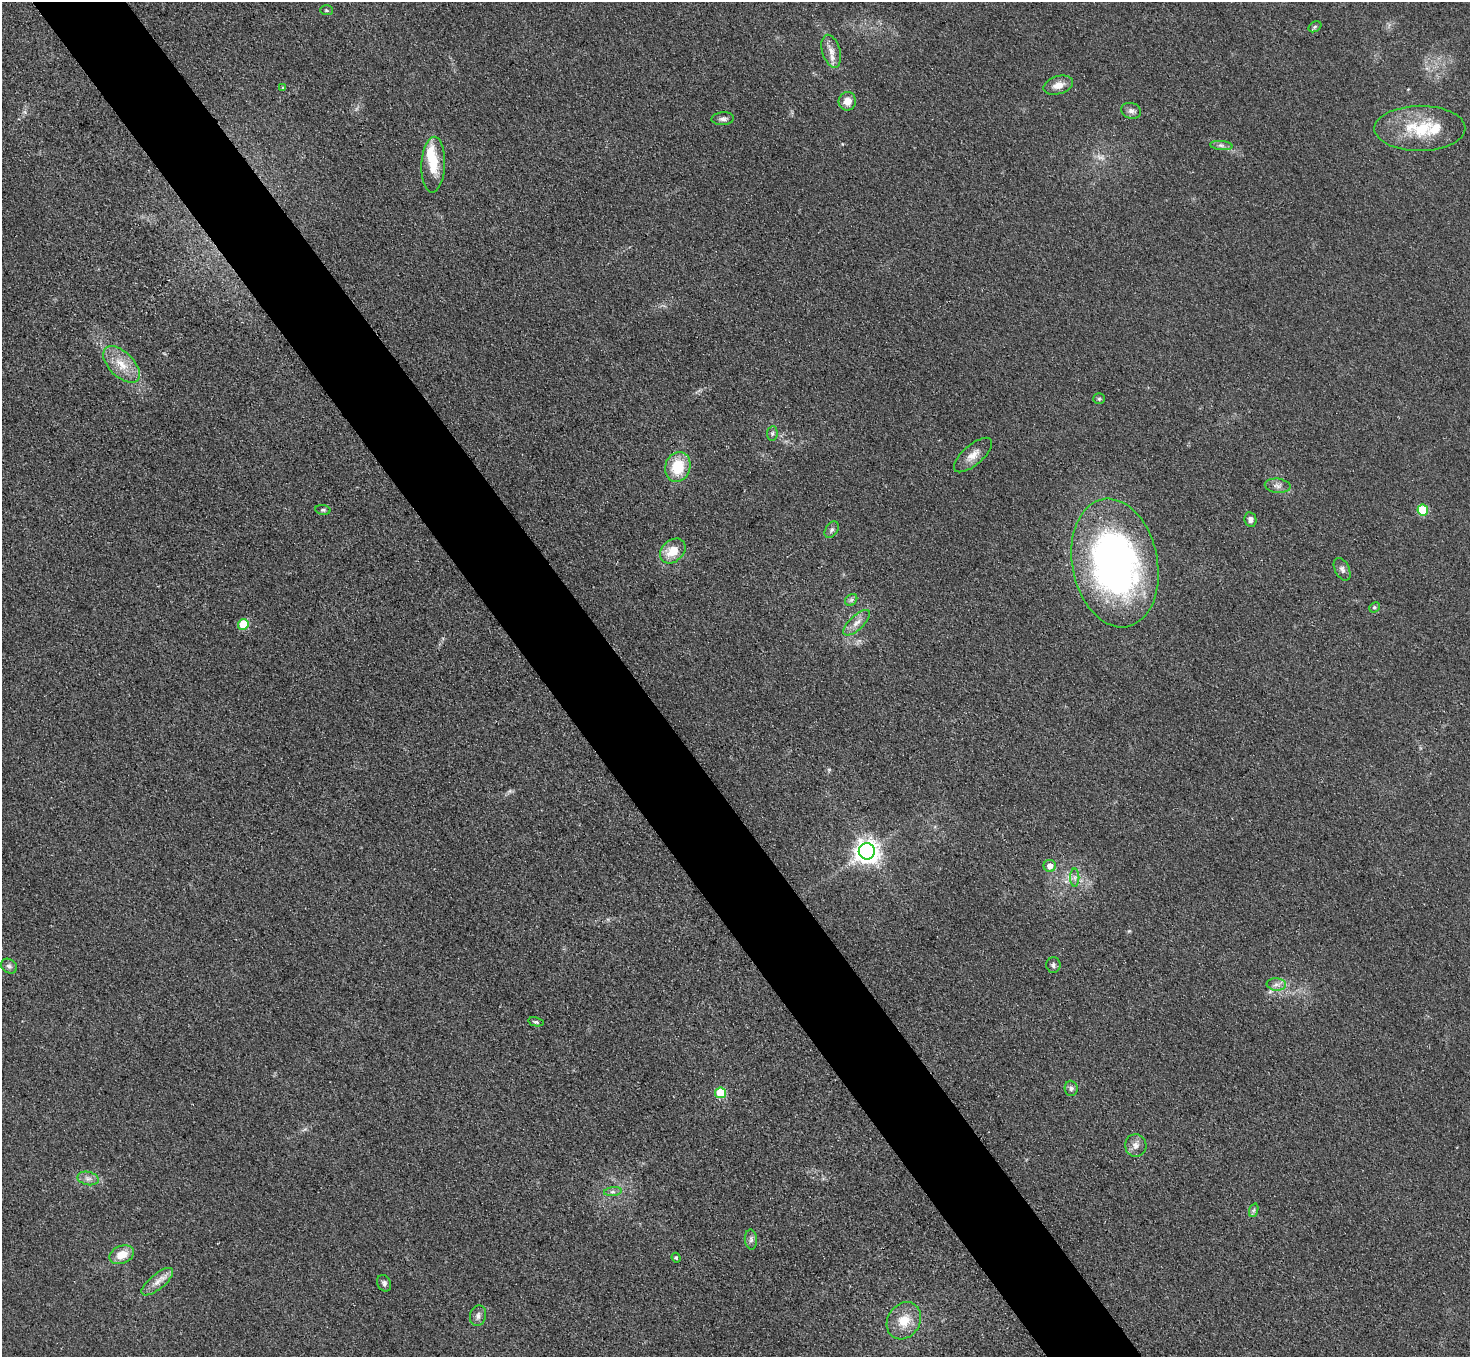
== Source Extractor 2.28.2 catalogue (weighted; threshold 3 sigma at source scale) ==
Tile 11 of 4 x 4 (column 3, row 3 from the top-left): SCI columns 2966-4433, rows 1538-2892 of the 5931 x 5925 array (HDU 1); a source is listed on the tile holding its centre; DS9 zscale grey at full resolution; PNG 1472 x 1359 px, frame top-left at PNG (2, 2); each listed source drawn as its Kron ellipse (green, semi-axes under 4 px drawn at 4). Shown black and unused: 6% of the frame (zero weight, under 3 of 4 exposures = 3% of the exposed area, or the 3 px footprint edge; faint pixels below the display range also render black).
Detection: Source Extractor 2.28.2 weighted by HDU 2 'WHT'; one run over the whole footprint, this tile lists its part. Background 0.147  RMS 0.012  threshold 0.054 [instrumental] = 3 sigma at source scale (4.5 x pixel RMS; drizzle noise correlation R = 1.50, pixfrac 1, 0.05/0.05 arcsec/px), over >= 5 px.
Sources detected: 51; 1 too faint to see at this stretch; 1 inside a brighter object's white glare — neither listed nor drawn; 1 inside a brighter listed object's ellipse — not listed separately; the other 48 listed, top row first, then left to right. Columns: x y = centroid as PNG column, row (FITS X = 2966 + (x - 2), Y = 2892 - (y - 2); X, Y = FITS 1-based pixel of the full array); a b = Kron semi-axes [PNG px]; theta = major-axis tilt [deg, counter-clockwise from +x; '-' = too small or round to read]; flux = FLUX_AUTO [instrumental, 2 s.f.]
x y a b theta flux
326 10 6 5 - 1.7
1315 27 7 5 32 2
831 51 17 9 -74 11
1058 85 15 9 17 12
283 88 4 3 - 2
847 101 9 8 - 12
1131 111 10 7 -17 5
723 119 11 6 4 4.6
1420 128 45 22 0 61
1221 145 11 4 -5 4.1
433 165 28 12 87 32
121 364 23 12 -45 23
1099 399 5 5 - 1.9
772 433 7 5 83 2.7
973 455 24 10 41 13
678 467 15 12 72 39
1278 486 13 7 -6 5.8
323 510 7 5 -9 2.3
1423 510 5 5 - 51
1250 520 7 6 - 4.7
832 530 9 6 58 3.5
673 551 14 10 42 23
1115 563 65 42 -79 500
1342 569 12 7 -63 4.7
851 600 7 5 44 2.7
1374 607 5 4 - 2
857 623 17 7 43 9.2
243 625 5 5 - 51
867 851 8 8 - 1100
1050 866 6 6 - 8.8
1075 878 9 4 -90 3.8
1053 965 7 7 - 3.4
9 966 8 6 -35 4.1
1276 984 10 6 -5 5.4
536 1022 8 4 -12 2.1
1071 1088 7 6 - 3.6
720 1093 5 5 - 60
1136 1145 11 10 - 7.8
88 1178 11 6 -13 5.6
613 1192 9 4 8 3.3
1254 1210 7 4 71 2.4
751 1239 10 6 -84 3.9
122 1255 13 9 23 18
676 1258 5 4 - 1.4
157 1282 19 7 39 11
384 1283 8 6 -63 3.6
478 1316 10 8 75 5.3
904 1321 19 16 58 25